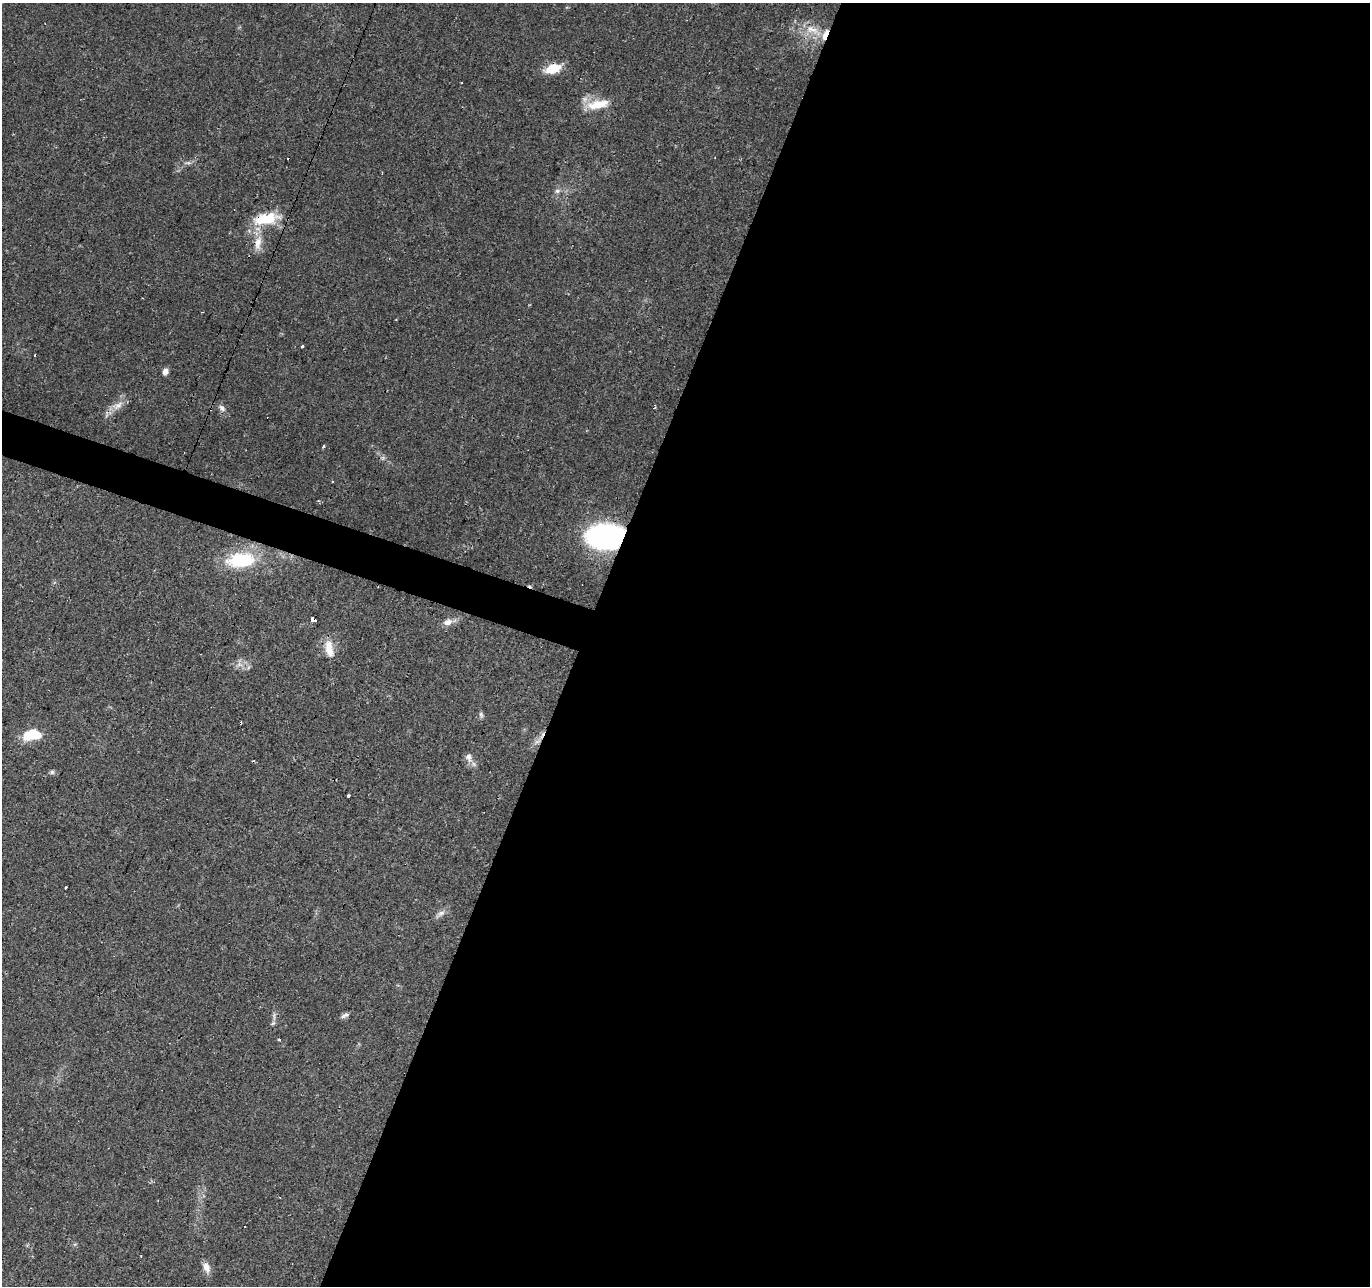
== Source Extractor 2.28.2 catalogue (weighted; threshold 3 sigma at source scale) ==
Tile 12 of 4 x 4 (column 4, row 3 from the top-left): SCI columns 4104-5471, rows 1492-2775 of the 5474 x 5616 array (HDU 1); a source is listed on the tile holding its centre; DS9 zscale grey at full resolution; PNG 1372 x 1288 px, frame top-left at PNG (2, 3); no overlay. Shown black and unused: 59% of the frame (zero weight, under 2 of 3 exposures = <1% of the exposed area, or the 3 px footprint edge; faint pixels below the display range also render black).
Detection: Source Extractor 2.28.2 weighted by HDU 2 'WHT'; one run over the whole footprint, this tile lists its part. Background 0.066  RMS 0.0056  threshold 0.025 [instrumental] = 3 sigma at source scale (4.5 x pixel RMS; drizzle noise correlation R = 1.50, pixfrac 1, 0.0396/0.0396 arcsec/px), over >= 5 px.
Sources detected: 43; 1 too faint to see at this stretch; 6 cosmic-ray / hot-pixel residue — not listed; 2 inside a brighter listed object's ellipse — not listed separately; the other 34 listed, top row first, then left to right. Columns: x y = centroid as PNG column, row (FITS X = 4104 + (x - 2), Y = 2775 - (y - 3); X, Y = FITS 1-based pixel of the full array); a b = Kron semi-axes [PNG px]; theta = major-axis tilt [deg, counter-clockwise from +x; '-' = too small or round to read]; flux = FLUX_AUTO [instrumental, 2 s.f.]
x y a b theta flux
812 29 19 10 -15 17
553 69 19 9 17 12
461 83 2 2 - 0.68
598 104 30 11 10 12
188 163 10 4 12 1.4
557 191 8 6 15 1.7
265 219 31 14 10 19
258 243 23 9 79 6.9
302 346 3 3 - 2.5
165 372 7 6 - 2.8
118 406 19 9 32 5.7
222 408 11 7 -49 2.2
654 408 4 3 - 0.68
323 446 3 3 - 5.4
333 481 3 2 - 0.85
606 536 23 15 2 170
241 560 36 18 5 32
314 620 4 3 - 40
448 622 11 8 15 3.8
329 649 23 10 -79 7.7
239 664 8 6 -18 2.6
481 714 8 5 -64 1.2
240 723 4 3 - 2.1
29 735 19 11 28 13
469 758 14 7 -82 3.2
52 772 6 6 - 1.2
349 796 3 3 - 7.5
66 888 3 3 - 1.5
441 913 12 7 29 2.5
345 1015 13 5 21 1.6
273 1023 7 4 45 1
279 1040 4 3 - 2
245 1227 3 3 - 3.7
206 1267 14 8 -70 4
Overlapping masked pixels (flux is a lower limit): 4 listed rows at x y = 265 219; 606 536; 314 620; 240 723